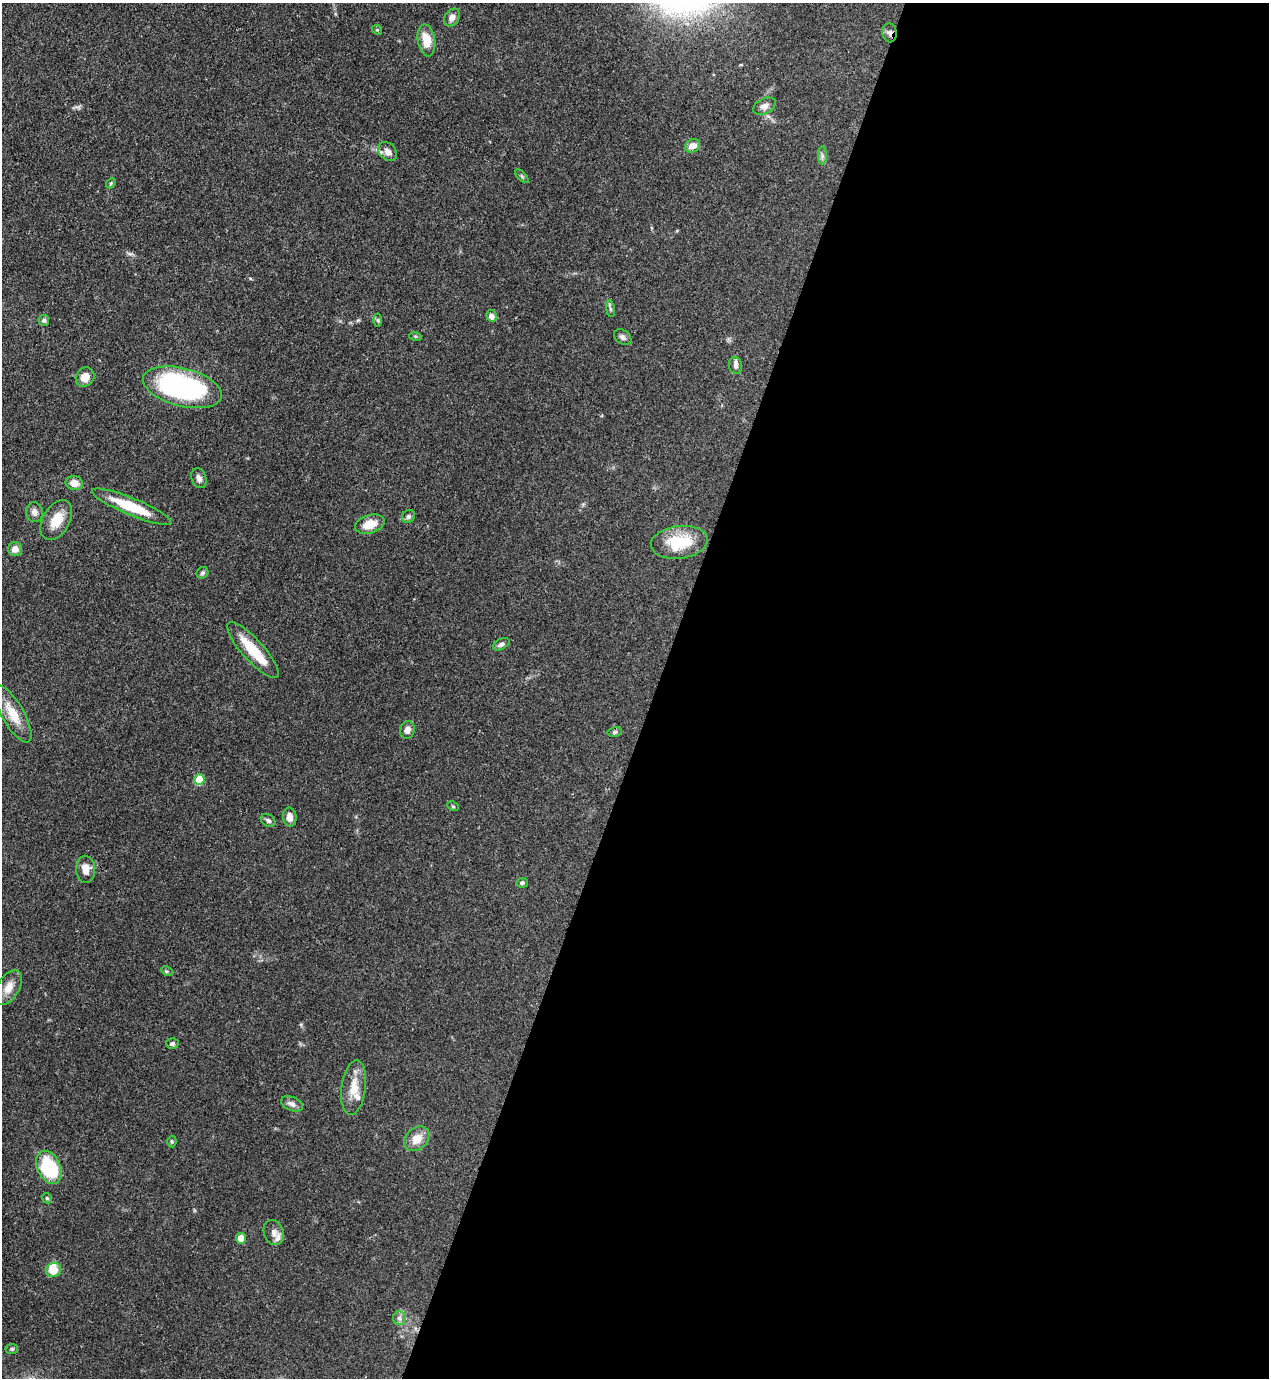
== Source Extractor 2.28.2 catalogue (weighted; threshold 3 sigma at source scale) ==
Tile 12 of 4 x 4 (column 4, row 3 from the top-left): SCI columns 4023-5289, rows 1416-2791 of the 5643 x 5582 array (HDU 1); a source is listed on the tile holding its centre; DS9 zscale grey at full resolution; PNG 1271 x 1380 px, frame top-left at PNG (2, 3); each listed source drawn as its Kron ellipse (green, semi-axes under 4 px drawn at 4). Shown black and unused: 48% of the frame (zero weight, under 3 of 4 exposures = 7% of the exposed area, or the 3 px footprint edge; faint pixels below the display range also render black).
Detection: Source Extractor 2.28.2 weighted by HDU 2 'WHT'; one run over the whole footprint, this tile lists its part. Background 0.0656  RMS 0.0035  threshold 0.0157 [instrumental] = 3 sigma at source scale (4.5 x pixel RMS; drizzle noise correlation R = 1.50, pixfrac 1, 0.05/0.05 arcsec/px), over >= 5 px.
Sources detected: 60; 2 inside a brighter object's white glare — neither listed nor drawn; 4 inside a brighter listed object's ellipse — not listed separately; the other 54 listed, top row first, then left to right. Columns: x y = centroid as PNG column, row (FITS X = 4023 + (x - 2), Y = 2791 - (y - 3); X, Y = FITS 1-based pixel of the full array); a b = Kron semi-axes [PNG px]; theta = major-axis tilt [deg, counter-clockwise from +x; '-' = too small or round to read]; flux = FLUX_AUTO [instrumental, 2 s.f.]
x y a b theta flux
452 17 10 7 55 1.9
377 30 5 4 - 0.42
889 33 9 7 -84 1.4
426 40 16 8 -81 6.4
764 106 12 7 26 1.8
693 146 8 6 27 3.4
388 151 11 8 -47 2
822 156 9 4 90 0.92
522 176 8 3 -45 0.5
111 183 5 4 - 0.44
610 309 8 4 -81 0.63
491 316 6 5 - 2.3
44 320 5 5 - 0.71
378 320 6 4 -89 0.45
415 336 6 4 -18 0.43
623 337 9 6 -34 1.2
736 365 8 6 -77 1
85 377 10 9 - 3.2
182 387 40 19 -14 75
199 478 10 7 -71 1.5
74 483 8 7 - 3.6
132 507 43 8 -22 15
34 512 10 8 -80 1.8
408 516 7 6 - 0.91
56 520 22 13 60 6.8
370 524 15 9 17 5.4
679 542 29 16 7 14
15 549 7 7 - 2.6
202 573 6 5 - 0.68
501 644 9 5 29 1.1
253 650 36 10 -48 12
13 714 32 11 -60 8
407 730 9 7 75 2
615 732 7 5 11 0.67
199 779 5 5 - 9.7
453 806 6 4 -28 0.48
290 817 9 6 -81 2.4
268 820 8 6 -33 0.97
86 869 13 9 -88 3.6
522 883 6 5 - 0.71
167 971 6 4 -29 0.51
8 987 19 11 60 4.1
172 1044 6 5 - 0.88
354 1088 27 12 83 6.3
292 1104 11 6 -23 1.8
417 1139 14 10 42 4.6
172 1141 6 4 -87 0.48
49 1167 17 11 -64 24
47 1198 5 4 - 0.5
274 1233 13 9 -69 2
241 1238 5 5 - 4.6
53 1270 8 7 - 5.4
399 1318 7 6 - 1.1
12 1349 6 5 - 0.59
Overlapping masked pixels (flux is a lower limit): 1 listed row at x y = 889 33